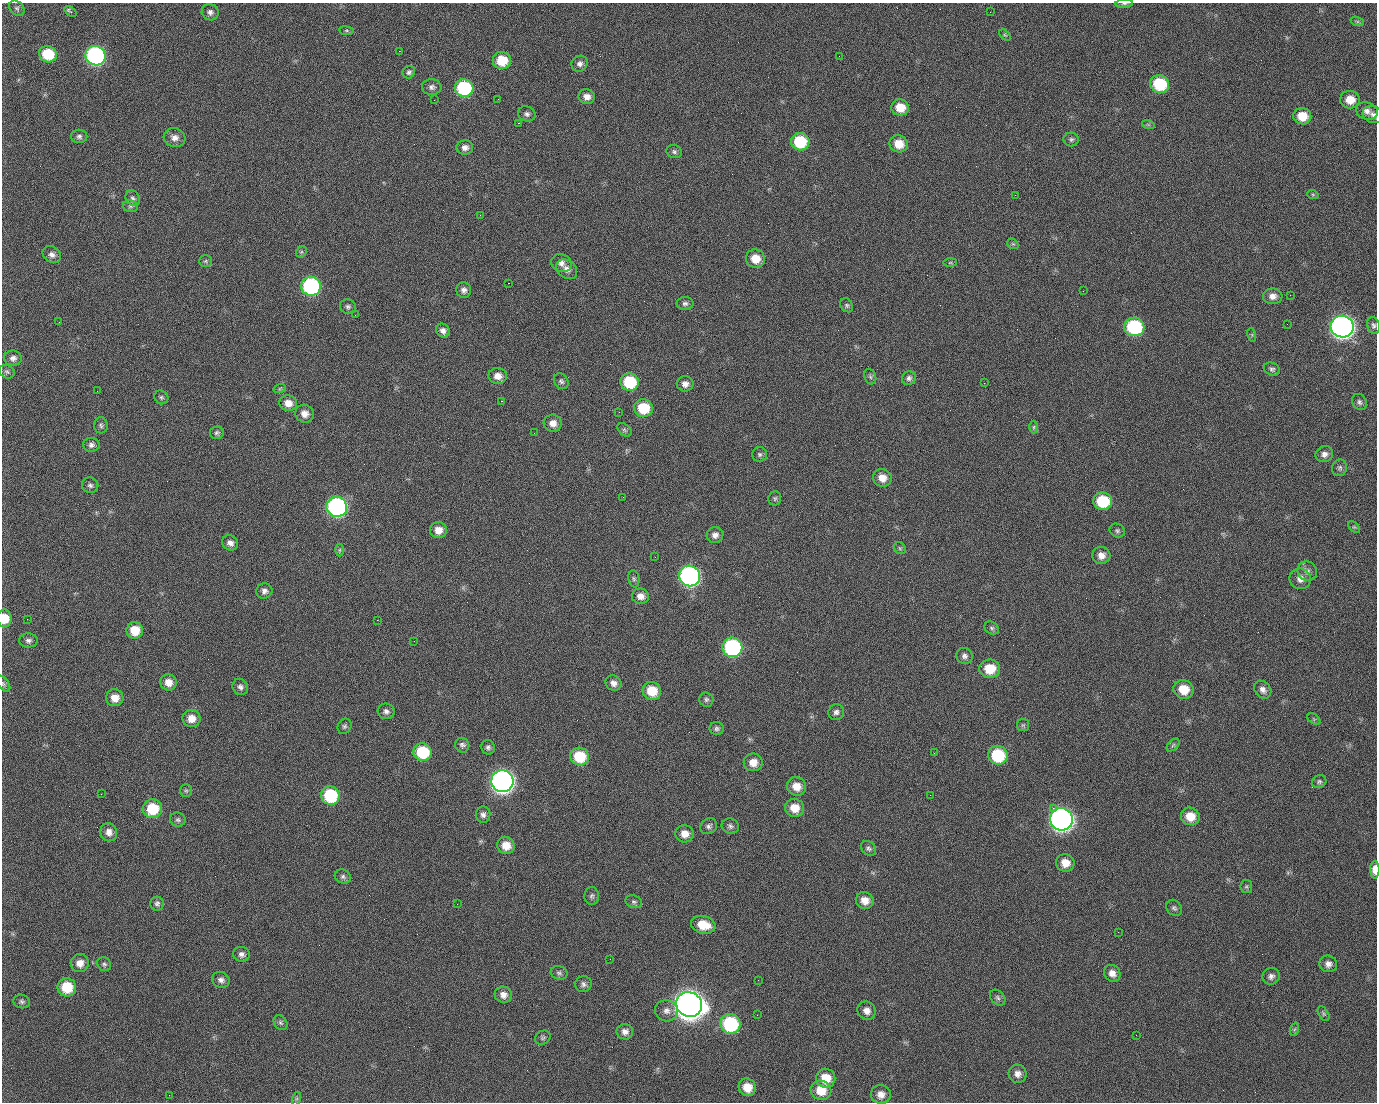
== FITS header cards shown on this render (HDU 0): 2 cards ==
NAXIS1  =                 1375 / length of data axis 1
NAXIS2  =                 1100 / length of data axis 2

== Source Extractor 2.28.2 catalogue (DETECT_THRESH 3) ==
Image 1375 x 1100 px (HDU 0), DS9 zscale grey, 1 PNG px = 1 image px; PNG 1379 x 1104 px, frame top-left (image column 1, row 1100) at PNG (2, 3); each listed source drawn as its Kron ellipse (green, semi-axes under 4 px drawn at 4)
Background 1460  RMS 29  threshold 86.7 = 3 sigma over >= 5 px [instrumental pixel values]
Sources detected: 215; all 215 listed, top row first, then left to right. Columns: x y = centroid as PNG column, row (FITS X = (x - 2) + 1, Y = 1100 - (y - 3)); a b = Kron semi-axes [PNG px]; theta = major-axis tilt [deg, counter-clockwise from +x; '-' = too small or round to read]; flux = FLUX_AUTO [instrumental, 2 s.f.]
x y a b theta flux
1124 4 9 4 4 3.7e+03
17 8 8 6 -44 4.5e+03
70 12 6 3 -37 5.9e+03
210 12 9 8 - 7.7e+03
990 12 3 2 - 1.8e+03
1357 21 7 4 -18 3.3e+03
346 31 7 4 -8 3.1e+03
1005 35 7 4 -44 2.8e+03
399 51 2 2 - 2.2e+04
48 54 9 8 - 7.3e+04
95 56 10 9 - 5.1e+05
839 56 2 2 - 7.4e+02
502 60 9 8 - 5.9e+04
580 64 8 7 - 8.2e+03
409 72 6 6 - 5.1e+03
1160 84 9 9 - 1.1e+05
432 87 10 8 2 7.6e+03
464 88 9 9 - 1.8e+05
587 97 8 7 - 1.3e+04
498 99 2 2 - 1.3e+03
434 100 2 2 - 3.8e+03
1350 100 10 9 - 2.7e+04
900 107 9 8 - 3.4e+04
1367 111 11 8 -17 1.1e+04
527 114 9 7 -22 6.5e+03
1373 114 10 8 -20 9.2e+03
1302 116 9 8 - 3.5e+04
518 123 2 2 - 2.5e+04
1148 124 6 4 -19 2.8e+03
79 136 8 6 1 5.7e+03
175 138 11 9 -16 1.3e+04
1071 139 7 7 - 4.9e+03
800 142 9 8 - 9.3e+04
899 144 9 8 - 3.1e+04
465 147 8 7 - 1.0e+04
674 152 8 6 -19 4.9e+03
1015 195 2 2 - 7.1e+03
1313 195 6 3 -19 2.0e+03
133 198 8 7 - 5.9e+03
130 206 8 6 -13 4.4e+03
480 215 2 2 - 9.6e+02
1013 244 6 4 -41 3.3e+03
301 252 6 4 44 3.1e+03
52 255 10 7 -33 9.6e+03
755 259 9 9 - 3.3e+04
205 261 6 5 - 3.3e+03
561 263 10 9 - 1.0e+04
950 263 7 4 1 2.7e+03
567 269 11 9 -39 1.2e+04
508 283 2 2 - 5.7e+04
311 286 10 9 - 3.2e+05
464 290 8 7 - 8.6e+03
1083 291 2 2 - 3.5e+03
1290 295 2 2 - 2.1e+03
1273 296 10 8 -3 1.2e+04
685 303 8 6 0 6.0e+03
847 305 7 6 - 4.4e+03
348 307 8 7 - 5.3e+03
355 315 2 2 - 9.4e+02
59 322 3 2 - 1.5e+03
1287 324 2 2 - 1.1e+03
1373 326 8 6 -76 5.3e+03
1134 327 10 9 - 1.8e+05
1342 327 11 11 - 1.5e+06
443 331 7 6 - 9.2e+03
1252 335 7 4 -73 3.0e+03
13 358 8 7 - 8.8e+03
1272 369 8 6 -24 5.4e+03
7 372 8 6 -24 4.9e+03
498 376 9 8 - 1.5e+04
870 377 8 6 -68 4.1e+03
909 378 7 6 - 6.2e+03
561 381 8 6 -54 5.1e+03
629 382 9 8 - 9.3e+04
984 383 2 2 - 2.0e+04
685 384 8 7 - 1.0e+04
280 388 6 4 20 2.5e+03
97 391 2 2 - 1.2e+03
161 397 7 6 - 4.0e+03
501 401 3 2 - 5.9e+04
1359 402 8 7 - 5.6e+03
288 403 9 7 -14 1.8e+04
643 408 9 9 - 6.9e+04
619 412 2 2 - 1.0e+03
305 414 9 9 - 1.5e+04
553 423 9 8 - 1.5e+04
101 425 8 7 - 5.2e+03
1034 427 6 4 89 3.0e+03
624 430 8 5 -41 4.0e+03
217 433 7 6 - 4.6e+03
534 433 2 2 - 7.6e+02
91 445 8 7 - 7.2e+03
760 454 7 7 - 4.9e+03
1324 454 9 8 - 9.5e+03
1340 468 8 7 - 5.3e+03
882 478 9 8 - 2.1e+04
90 485 8 7 - 5.7e+03
623 497 2 2 - 3.5e+03
775 498 7 6 - 4.0e+03
1103 501 9 8 - 8.8e+04
337 507 10 10 - 5.6e+05
1354 527 7 4 -43 3.0e+03
438 530 8 8 - 2.0e+04
1117 531 8 6 -29 4.4e+03
715 535 8 8 - 9.5e+03
230 543 8 7 - 9.8e+03
900 548 6 5 - 3.2e+03
340 550 6 4 89 2.9e+03
1101 555 9 8 - 1.4e+04
655 557 2 2 - 8.7e+02
1307 571 10 9 - 9.8e+03
690 576 10 10 - 6.7e+05
634 579 8 5 -80 4.1e+03
1300 579 11 10 - 1.4e+04
264 591 8 7 - 8.3e+03
640 596 8 7 - 1.3e+04
4 618 8 7 - 3.6e+04
27 619 3 2 - 4.1e+03
377 620 2 2 - 1.2e+04
992 628 7 6 - 4.3e+03
135 630 8 8 - 3.9e+04
28 640 9 7 -3 6.8e+03
414 641 2 2 - 9.2e+02
732 647 10 9 - 3.2e+05
964 656 8 8 - 7.7e+03
990 669 10 9 - 4.6e+04
168 682 8 8 - 1.9e+04
613 683 8 7 - 1.0e+04
3 684 9 5 -54 4.0e+03
240 687 8 7 - 7.1e+03
1184 689 10 9 - 3.9e+04
1263 690 10 7 -49 1.0e+04
652 691 9 9 - 4.5e+04
115 698 9 8 - 1.9e+04
706 699 7 7 - 5.3e+03
386 711 8 7 - 7.7e+03
836 712 8 7 - 7.3e+03
191 718 9 9 - 2.1e+04
1314 719 7 4 -35 2.9e+03
1023 725 6 6 - 3.4e+03
344 726 8 6 61 4.6e+03
717 728 7 6 - 5.4e+03
462 745 7 7 - 6.3e+03
1173 745 8 4 45 3.7e+03
488 747 7 6 - 5.7e+03
422 752 9 9 - 9.5e+04
934 753 3 3 - 2.0e+03
998 755 10 9 - 1.2e+05
580 756 9 9 - 7.1e+04
753 762 9 9 - 2.0e+04
502 781 11 11 - 1.5e+06
1319 782 7 6 - 4.3e+03
796 786 10 9 - 2.3e+04
186 791 6 6 - 3.7e+03
101 794 2 2 - 2.6e+03
330 795 9 9 - 1.4e+05
930 795 2 2 - 7.7e+03
795 808 9 9 - 2.9e+04
1053 808 2 2 - 1.6e+04
152 809 9 9 - 7.2e+04
483 815 8 7 - 7.7e+03
1190 816 9 8 - 3.1e+04
1061 819 11 11 - 1.5e+06
178 820 8 7 - 5.2e+03
709 826 9 7 33 6.3e+03
730 826 9 7 -20 6.1e+03
109 832 9 8 - 1.3e+04
685 834 9 8 - 1.9e+04
506 845 9 8 - 2.6e+04
868 848 8 6 -41 5.4e+03
1065 863 9 8 - 2.2e+04
1375 870 9 4 -89 1.9e+04
343 877 8 6 -27 5.1e+03
1246 886 7 6 - 3.9e+03
592 896 9 7 87 5.2e+03
865 900 9 8 - 1.9e+04
634 902 8 6 -18 4.8e+03
157 904 7 6 - 5.4e+03
457 904 2 2 - 1.6e+03
1174 908 9 7 -48 5.3e+03
703 925 12 9 -13 4.1e+04
1118 932 3 2 - 2.5e+03
241 954 8 7 - 7.9e+03
610 959 2 2 - 2.5e+03
80 963 9 9 - 1.7e+04
104 964 7 6 - 4.4e+03
1328 964 9 8 - 1.1e+04
559 973 8 6 -15 5.5e+03
1112 973 9 8 - 1.3e+04
1271 976 9 8 - 8.3e+03
221 980 9 7 -20 9.2e+03
758 980 2 2 - 2.0e+03
583 984 8 8 - 6.9e+03
67 987 9 9 - 6.0e+04
503 995 9 8 - 1.2e+04
998 998 9 6 -47 4.9e+03
22 1001 8 6 -14 5.3e+03
689 1004 13 12 - 3.7e+06
667 1011 11 10 - 1.3e+04
867 1011 9 8 - 1.3e+04
1323 1014 8 5 -59 3.7e+03
757 1015 2 2 - 1.4e+03
280 1023 8 6 -52 4.6e+03
730 1024 10 9 - 1.9e+05
1295 1029 7 4 70 3.6e+03
625 1032 8 8 - 9.8e+03
1136 1035 2 2 - 9.7e+02
543 1038 8 6 29 4.6e+03
1017 1074 9 9 - 1.2e+04
826 1078 10 9 - 3.6e+04
747 1087 9 8 - 3.0e+04
821 1090 10 9 - 3.7e+04
881 1094 10 9 - 1.4e+04
169 1095 2 2 - 5.5e+03
296 1099 7 4 71 3.4e+03
At the frame edge (FLAGS 8, measured only in part): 4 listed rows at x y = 1124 4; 4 618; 3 684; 1375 870